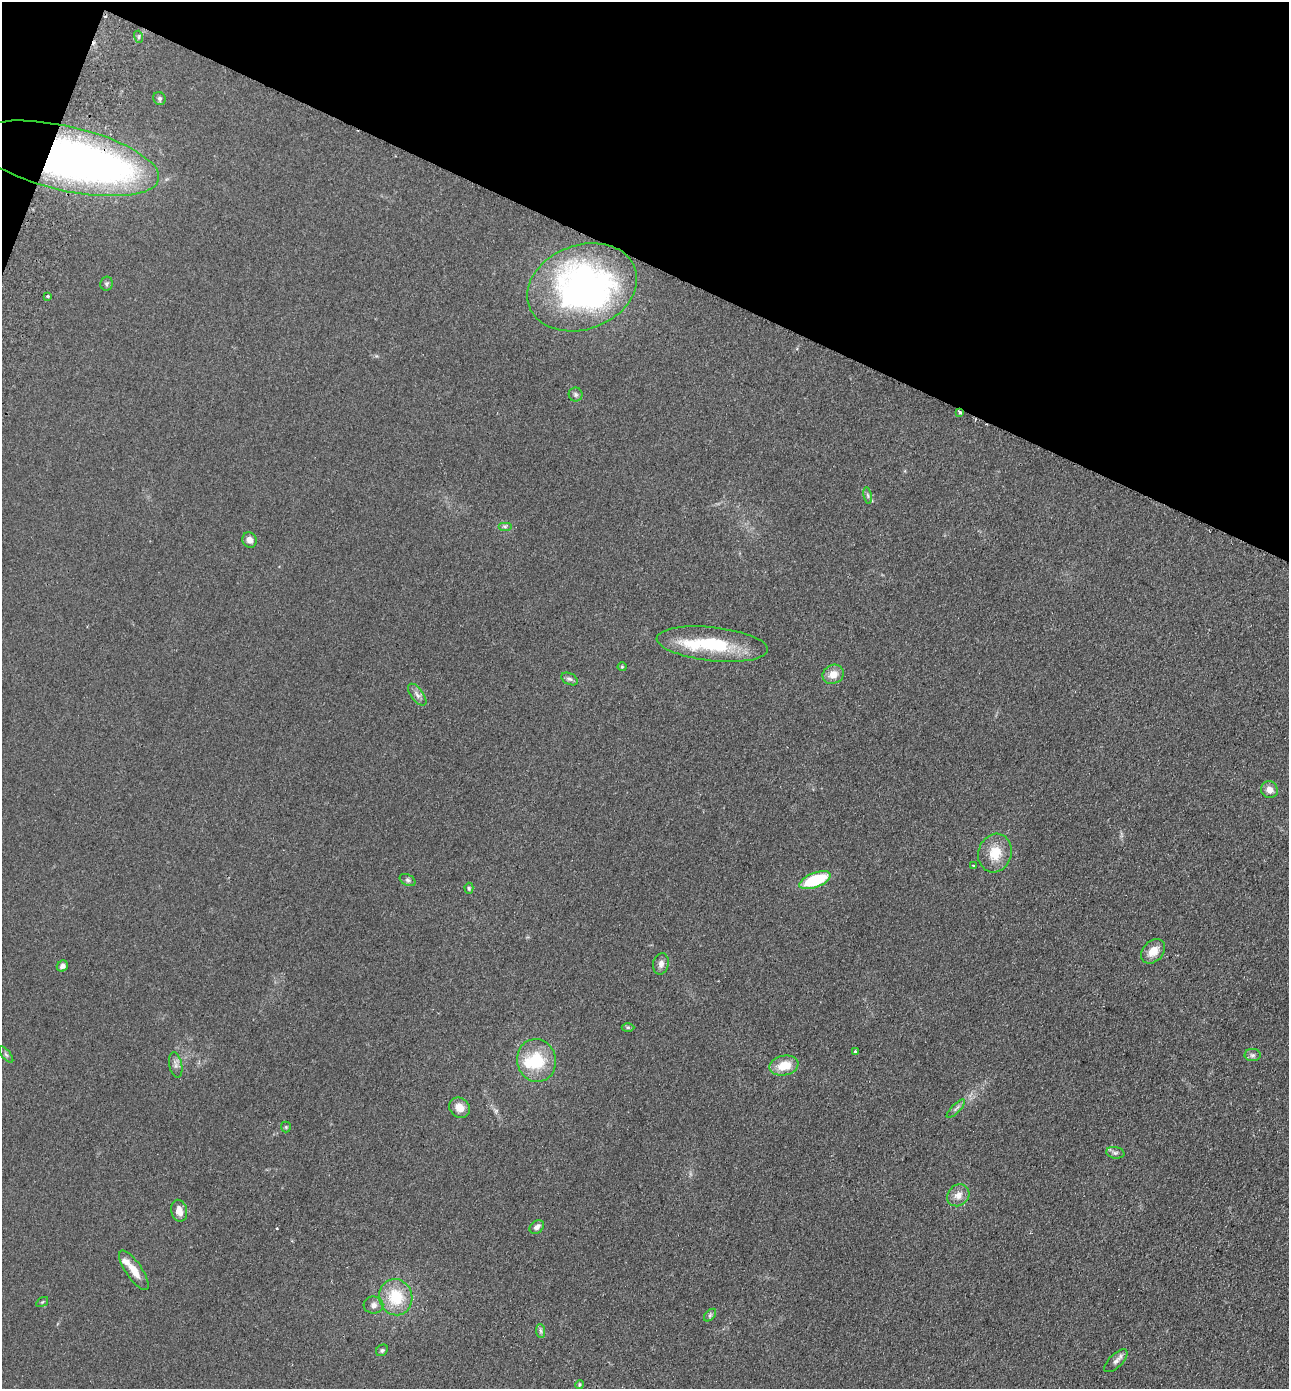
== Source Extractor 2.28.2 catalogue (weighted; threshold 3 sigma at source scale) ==
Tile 2 of 4 x 4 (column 2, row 1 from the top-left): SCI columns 1615-2901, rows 4189-5575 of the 5671 x 5601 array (HDU 1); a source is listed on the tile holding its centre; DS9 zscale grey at full resolution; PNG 1291 x 1391 px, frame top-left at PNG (2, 2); each listed source drawn as its Kron ellipse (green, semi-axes under 4 px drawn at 4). Shown black and unused: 20% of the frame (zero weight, under 2 of 3 exposures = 3% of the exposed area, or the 3 px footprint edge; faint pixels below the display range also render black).
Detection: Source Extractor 2.28.2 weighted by HDU 2 'WHT'; one run over the whole footprint, this tile lists its part. Background 0.12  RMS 0.011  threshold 0.0478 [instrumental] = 3 sigma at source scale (4.5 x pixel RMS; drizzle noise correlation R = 1.50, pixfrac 1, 0.05/0.05 arcsec/px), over >= 5 px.
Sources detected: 56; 3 inside a brighter object's white glare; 3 cosmic-ray / hot-pixel residue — neither listed nor drawn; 2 inside a brighter listed object's ellipse — not listed separately; the other 48 listed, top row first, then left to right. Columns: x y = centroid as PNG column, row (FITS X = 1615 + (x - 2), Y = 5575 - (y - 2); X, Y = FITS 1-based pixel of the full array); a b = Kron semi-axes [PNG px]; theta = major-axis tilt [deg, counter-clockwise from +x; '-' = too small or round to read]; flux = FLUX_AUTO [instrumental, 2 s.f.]
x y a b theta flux
139 37 6 4 -73 1.6
159 98 6 6 - 2.3
66 158 95 32 -13 690
106 284 7 6 - 2.1
582 287 56 42 20 290
47 296 3 3 - 7.1
576 394 7 7 - 2.5
959 412 4 3 - 2.1
868 495 8 4 -81 2.1
505 526 7 4 0 2.1
249 540 8 7 - 5.3
712 644 56 17 -6 65
622 667 4 4 - 1.1
833 674 11 9 28 11
570 679 9 5 -26 2.7
417 695 13 6 -53 4.4
1269 790 9 8 - 6.6
995 853 19 16 73 23
973 865 3 3 - 1.2
408 880 8 5 -27 2.4
815 880 17 7 21 59
469 888 5 4 - 1.4
1153 951 14 10 46 13
661 964 10 8 79 5
62 966 6 5 - 3.7
628 1027 6 4 0 1.4
855 1051 4 4 - 0.87
6 1055 10 3 -50 1.8
1253 1055 8 6 1 2.8
537 1060 21 19 -79 42
176 1065 13 6 -79 4.2
784 1066 14 10 12 20
459 1108 11 9 -41 12
956 1109 12 3 46 2.7
286 1127 5 5 - 1.4
1115 1153 9 5 -9 2.8
958 1195 12 10 43 8.3
179 1211 11 8 -77 8.1
537 1227 8 6 37 4.2
134 1270 23 8 -55 13
396 1297 18 16 -76 38
42 1302 6 4 34 1.3
373 1305 10 8 2 5
710 1315 7 4 46 2
541 1331 7 4 -88 2.2
382 1350 6 5 - 2
1116 1361 15 6 45 4.4
579 1385 4 3 - 1.1
Overlapping masked pixels (flux is a lower limit): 2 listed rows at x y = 66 158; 959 412